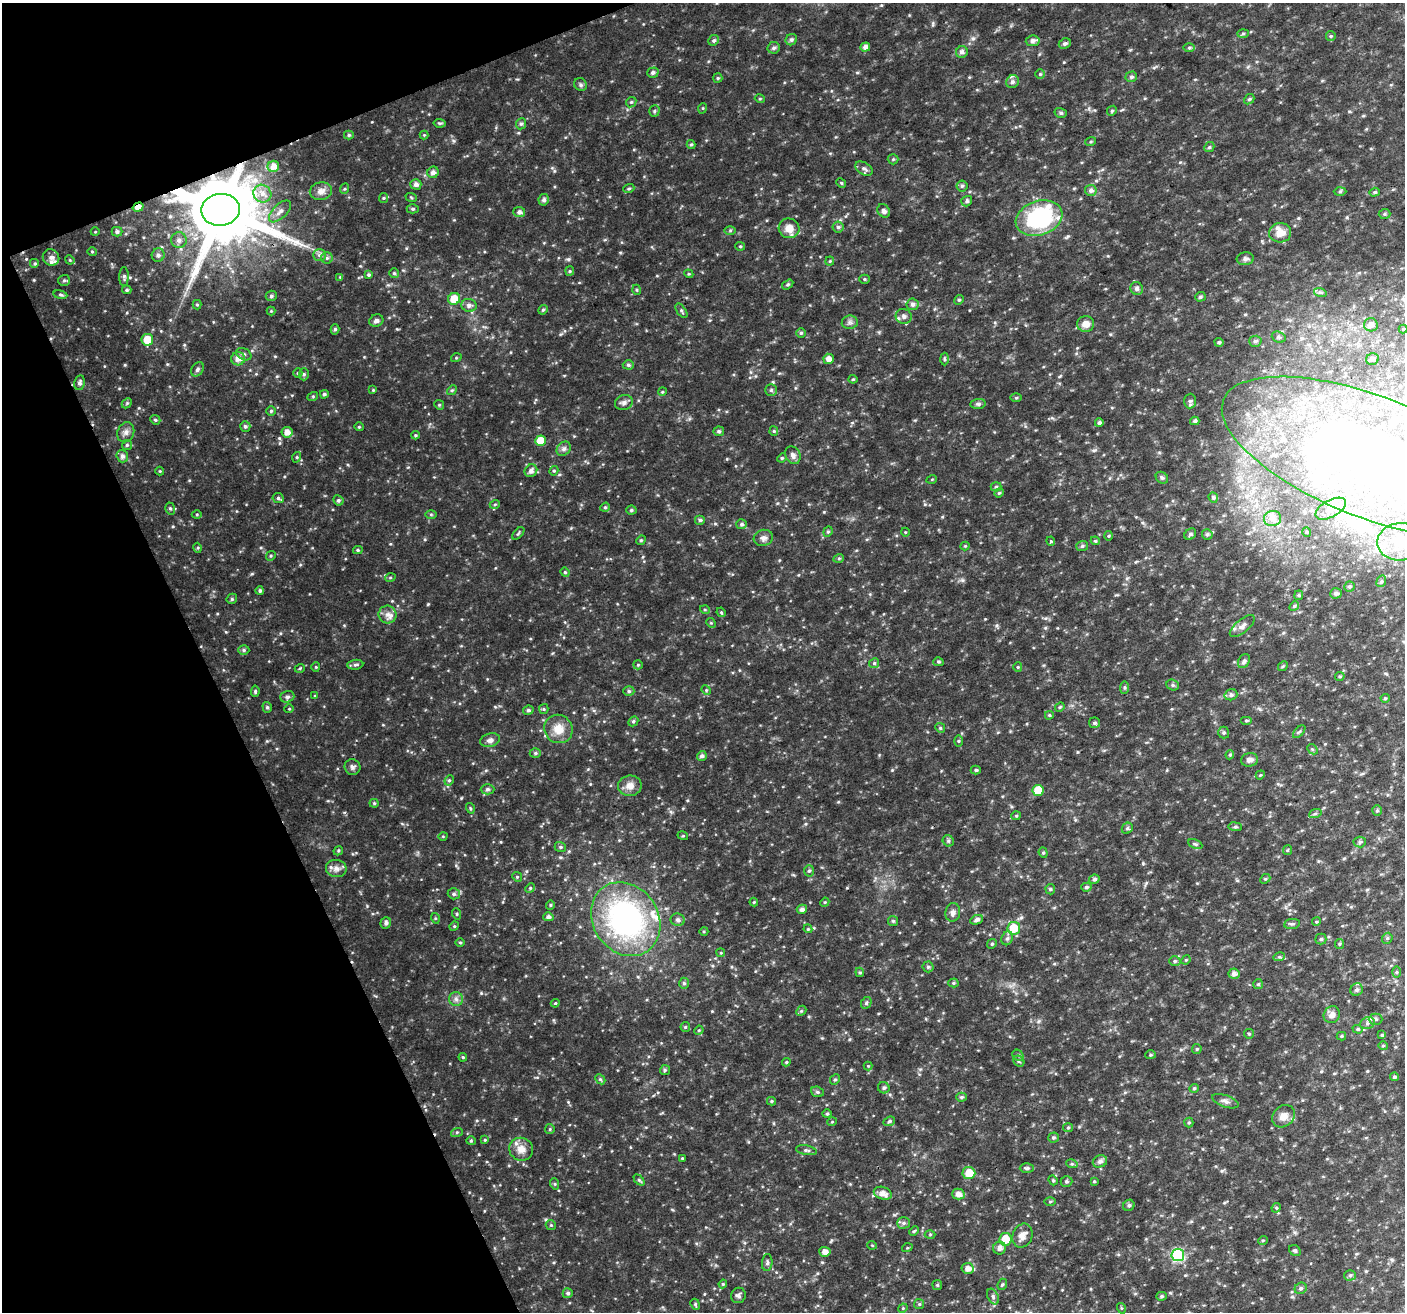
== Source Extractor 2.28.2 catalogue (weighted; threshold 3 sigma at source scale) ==
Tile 5 of 4 x 4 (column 1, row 2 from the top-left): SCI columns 3-1405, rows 2764-4073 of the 5614 x 5469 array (HDU 1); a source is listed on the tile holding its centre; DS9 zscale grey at full resolution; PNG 1407 x 1314 px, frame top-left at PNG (2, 3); each listed source drawn as its Kron ellipse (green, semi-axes under 4 px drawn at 4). Shown black and unused: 20% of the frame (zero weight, under 2 of 3 exposures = <1% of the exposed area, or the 3 px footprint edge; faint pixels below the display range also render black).
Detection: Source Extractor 2.28.2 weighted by HDU 2 'WHT'; one run over the whole footprint, this tile lists its part. Background 0.05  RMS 0.0093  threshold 0.0418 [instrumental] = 3 sigma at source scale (4.5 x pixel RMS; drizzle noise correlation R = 1.50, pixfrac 1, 0.0396/0.0396 arcsec/px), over >= 5 px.
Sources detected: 417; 4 inside a brighter object's white glare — neither listed nor drawn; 13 inside a brighter listed object's ellipse — not listed separately; the other 400 listed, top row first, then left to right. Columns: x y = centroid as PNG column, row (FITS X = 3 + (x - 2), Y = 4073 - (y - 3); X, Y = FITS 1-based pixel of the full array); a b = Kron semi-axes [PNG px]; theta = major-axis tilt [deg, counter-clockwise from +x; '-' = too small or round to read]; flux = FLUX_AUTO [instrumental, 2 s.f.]
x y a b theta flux
1243 34 6 4 2 1.2
1331 36 5 5 - 1.1
714 40 5 5 - 1.8
791 40 6 5 - 1.9
1033 41 7 5 7 3.7
1065 43 6 5 - 2
865 47 5 4 - 4.2
774 48 6 6 - 2.2
1189 48 6 4 1 1.4
962 52 6 5 - 3.1
653 73 6 5 - 2.2
1040 74 4 4 - 1.1
1131 77 6 5 - 1.9
718 78 5 4 - 1.1
1012 82 7 6 - 2.6
581 85 7 6 - 1.9
760 99 5 3 - 0.87
1249 99 6 4 41 1.4
631 102 6 5 - 1.4
703 108 5 3 - 0.78
654 111 5 5 - 1.3
1112 111 5 4 - 1.5
1061 113 6 5 - 1.7
439 123 6 4 -10 1.3
521 124 6 5 - 1.6
349 135 5 4 - 1.4
424 135 4 4 - 0.92
1091 141 5 3 - 1.1
691 144 4 4 - 1.2
1209 147 5 4 - 1.4
893 159 5 5 - 1.2
273 166 6 5 - 5.9
864 169 9 6 -28 2.8
433 172 6 5 - 3.8
841 183 5 4 - 1
416 184 5 5 - 3.3
962 186 5 5 - 1.6
629 188 5 3 - 1.1
344 189 5 3 - 0.96
1091 190 6 5 - 3.1
321 191 11 9 11 5.4
1340 191 6 4 2 1.2
1374 192 5 4 - 1.3
262 194 9 8 - 5.8
411 197 6 3 -20 0.93
383 198 5 4 - 1.1
544 200 6 5 - 2.4
967 201 6 5 - 1.9
138 207 5 4 - 5.9
413 209 6 4 1 1.5
221 210 19 16 8 11000
280 211 14 7 45 4.7
884 211 7 5 -51 2.6
519 212 6 5 - 3.1
1384 214 6 5 - 1.5
1039 218 24 17 20 94
838 227 5 5 - 2.1
789 228 10 10 - 8.4
730 230 6 4 1 1.3
95 232 4 3 - 0.72
117 232 5 5 - 2.3
1280 233 11 10 - 9.6
179 240 8 7 - 4.3
740 246 5 4 - 1
92 252 4 4 - 1
158 255 6 6 - 3.1
319 255 6 5 - 2.5
51 257 8 8 - 4
327 258 6 5 - 1.8
1245 259 8 6 5 2.9
70 260 5 3 - 0.86
830 261 4 4 - 1
35 264 5 5 - 1.5
570 271 5 4 - 1.1
394 273 5 5 - 1.3
689 274 4 3 - 0.85
369 275 4 4 - 1.3
124 277 9 5 90 1.9
340 277 4 4 - 0.76
864 279 5 4 - 1.1
64 280 6 5 - 1.5
788 285 6 4 33 1.3
1137 288 6 6 - 3
127 290 4 4 - 1.6
637 290 5 3 - 0.86
1320 292 6 4 -18 1.6
60 295 7 3 -9 1.4
271 296 5 5 - 2
1200 297 5 4 - 1.6
454 299 6 6 - 15
959 300 5 4 - 1.3
913 304 6 6 - 2.6
197 305 5 4 - 1.2
469 305 7 6 - 3.1
543 310 5 4 - 1.3
271 311 4 4 - 0.87
681 311 8 4 -54 1.6
904 316 8 7 - 3.5
376 321 7 6 - 2.8
850 322 8 6 7 2.7
1086 324 8 8 - 7.3
1371 325 7 6 - 3.4
335 329 5 4 - 1.6
1403 329 4 4 - 0.87
801 333 5 4 - 1.3
1279 337 7 5 -20 1.6
147 340 6 6 - 14
1255 341 6 5 - 2.2
1219 342 4 4 - 1.5
244 354 8 5 -28 2.4
456 358 5 3 - 0.83
238 359 7 6 - 6.1
829 359 5 5 - 5.1
944 359 6 4 -89 1.3
1372 359 6 6 - 2.7
628 365 5 4 - 1.5
197 369 8 5 58 2.3
298 373 5 4 - 1.2
304 374 6 5 - 1.6
853 379 4 4 - 0.96
80 383 7 5 79 2.8
373 390 4 4 - 0.91
452 390 5 4 - 1.1
771 390 6 6 - 1.7
662 392 4 3 - 0.85
324 394 4 4 - 1.6
313 396 5 3 - 0.97
1016 398 5 3 - 0.98
1190 401 7 6 - 2.3
127 403 6 4 46 1.2
624 403 9 7 17 3.3
978 404 7 5 7 1.9
439 405 5 4 - 1.2
271 411 4 4 - 1.3
155 420 5 4 - 1.5
1195 421 5 4 - 1.7
1099 423 4 4 - 2.8
245 426 5 5 - 2.1
359 427 4 4 - 0.99
719 431 5 5 - 1.6
774 431 4 4 - 1.2
126 432 10 8 67 4.3
287 432 5 5 - 5.6
415 435 4 4 - 1.1
540 441 5 5 - 16
127 445 5 5 - 1.5
564 449 8 6 44 2.7
793 455 9 7 -62 3.4
122 456 6 6 - 3.3
297 457 5 3 - 0.96
782 458 5 4 - 1.1
1374 458 161 61 -21 790
160 471 4 4 - 0.81
531 471 7 6 - 3.3
554 471 5 4 - 1.2
1162 478 6 5 - 2
932 479 5 3 - 0.75
996 487 5 5 - 1.3
999 493 5 4 - 1
278 498 6 5 - 1.9
1213 498 5 4 - 1.2
338 500 5 5 - 1.8
495 504 5 3 - 0.97
605 507 5 4 - 1.3
170 508 6 5 - 1.5
1331 509 16 8 29 8.6
631 510 5 4 - 1.4
197 514 5 3 - 0.89
431 514 6 4 -1 1.1
1272 519 8 7 - 4.7
700 520 5 5 - 1.7
742 524 5 5 - 2.1
828 532 5 4 - 1.3
905 532 4 3 - 0.68
1307 532 5 3 - 0.74
518 533 7 3 45 1.1
1190 534 6 5 - 1.9
1207 534 5 5 - 1.8
1108 536 5 3 - 0.93
763 538 10 8 17 3.7
641 540 5 4 - 1
1051 541 4 3 - 1
1095 541 4 4 - 1.1
1401 542 23 18 4 37
965 546 4 4 - 0.91
1082 546 6 5 - 1.6
198 548 5 3 - 0.97
358 550 4 4 - 1.3
271 556 5 4 - 1.2
839 558 5 3 - 0.95
565 572 5 4 - 1.2
390 578 5 3 - 0.87
1381 581 6 4 68 1.5
1349 586 5 5 - 1.5
260 591 4 4 - 1.7
1336 593 6 5 - 2.3
1299 595 4 4 - 1.1
232 599 5 5 - 1.4
1294 606 5 4 - 1.3
705 610 5 3 - 0.94
721 612 5 4 - 1.1
388 614 9 8 - 5
711 623 5 4 - 1.1
1242 626 15 6 39 4.6
244 650 5 5 - 1.6
1244 661 7 5 62 2.1
938 662 5 4 - 1.2
874 663 5 4 - 1.3
355 665 8 5 6 1.9
638 665 5 4 - 1
1283 666 5 4 - 1.1
316 667 4 4 - 0.88
1018 667 4 4 - 0.92
300 668 5 3 - 1.1
1340 676 5 4 - 1.1
1173 685 6 5 - 1.7
1125 688 6 4 85 1.3
706 690 5 4 - 1
255 691 5 4 - 1.2
629 691 5 5 - 1.8
1231 695 6 5 - 2.4
315 696 4 4 - 0.87
287 697 7 5 19 2.3
1385 698 4 4 - 0.92
267 707 5 4 - 1.7
1060 707 5 4 - 1.1
289 709 5 3 - 0.76
544 709 5 4 - 1.1
528 710 5 4 - 1.7
1049 715 4 3 - 1.1
1246 720 6 4 0 1.1
633 721 5 4 - 1.5
1094 723 5 5 - 1.8
940 728 5 4 - 1.2
558 729 14 14 - 13
1224 732 6 5 - 1.6
1299 732 8 4 47 1.5
490 740 10 6 16 3.6
959 741 6 4 89 1.1
1312 749 6 4 -44 1.3
535 753 5 5 - 1.5
1230 755 5 4 - 1.2
702 756 5 5 - 2.4
1249 760 8 6 10 3.7
352 767 8 7 - 2.7
976 770 5 4 - 1.3
1260 775 4 3 - 0.79
449 780 5 4 - 1.3
630 786 12 10 10 7.2
487 789 7 5 1 1.8
1038 790 5 5 - 20
374 803 4 4 - 1
470 808 5 3 - 0.92
1377 811 5 4 - 1.2
1315 814 6 4 20 1.3
1016 816 5 4 - 0.96
1235 827 6 3 -7 1.3
1127 828 6 5 - 1.5
443 836 4 3 - 0.74
683 836 5 3 - 0.84
948 841 6 5 - 1.5
1360 842 6 5 - 1.8
1195 844 7 4 -25 1.6
560 847 6 5 - 1.6
1287 850 5 4 - 0.89
338 851 5 4 - 1
1043 853 5 4 - 1.3
336 869 10 8 -8 4.6
809 871 5 5 - 1.6
517 877 5 4 - 1.1
1094 879 5 4 - 2.1
1265 879 5 4 - 1
1086 887 5 4 - 1.8
530 888 5 4 - 1
1050 889 5 5 - 1.2
454 894 6 5 - 1.8
754 902 4 4 - 0.88
825 902 5 3 - 0.82
550 905 4 4 - 1.1
802 909 5 4 - 3.1
953 912 9 7 82 3.4
457 914 6 3 -72 0.99
548 917 5 4 - 2.7
435 918 5 3 - 0.88
626 919 39 32 -56 200
678 920 7 6 - 2.6
977 920 6 4 27 2.8
893 921 5 5 - 1.3
1316 922 4 3 - 0.9
386 923 6 5 - 2.6
1292 924 8 5 7 2
454 926 5 4 - 1.2
1014 928 6 6 - 22
808 929 4 3 - 0.91
704 931 4 3 - 0.92
1007 938 7 5 67 2.1
1387 938 6 5 - 1.4
1321 939 5 5 - 1.5
460 942 5 3 - 0.96
992 944 5 4 - 1.1
1339 944 5 4 - 1
721 953 4 3 - 0.82
1279 957 6 3 17 1.3
1186 960 5 4 - 1
1175 961 6 5 - 1.5
928 967 5 5 - 1.6
860 972 5 4 - 1.1
1396 972 5 4 - 1
1234 974 5 5 - 3.4
684 983 5 5 - 1.7
953 983 5 4 - 1.2
1258 984 5 5 - 1.3
1357 990 6 6 - 2.3
456 999 7 7 - 3.1
555 1003 4 4 - 0.92
866 1003 6 5 - 1.4
801 1011 6 4 44 1.3
1332 1015 9 8 - 4.8
1376 1019 7 5 0 2.3
1367 1023 7 6 - 2.6
685 1027 5 4 - 1.2
1358 1029 5 4 - 1.3
699 1030 5 4 - 0.91
1249 1034 5 4 - 1.1
1382 1035 4 4 - 1
1341 1036 5 4 - 1.1
1383 1046 5 4 - 1.1
1197 1049 5 4 - 1.1
1018 1055 6 5 - 1.4
1150 1055 5 4 - 1.2
463 1057 4 3 - 1
1019 1061 6 5 - 1.5
786 1062 4 3 - 1.1
868 1066 4 4 - 0.8
665 1070 5 5 - 1.4
1394 1077 4 4 - 1.6
600 1079 6 4 -45 1.4
835 1080 5 4 - 1.5
884 1088 6 5 - 2
1194 1088 5 4 - 1.1
817 1092 6 5 - 1.6
961 1097 5 4 - 1.8
771 1101 4 4 - 1.1
1225 1101 14 6 -19 3.4
827 1114 4 4 - 1.1
1283 1116 12 10 41 7.1
889 1121 6 4 21 1.3
832 1122 5 3 - 0.7
1189 1123 5 4 - 1.2
1068 1128 5 4 - 1.1
550 1129 5 4 - 1.1
457 1132 6 4 18 1.2
1053 1137 5 5 - 1.5
485 1140 4 3 - 0.85
471 1141 5 4 - 1
521 1149 12 11 - 7.9
806 1150 10 4 -10 2
682 1158 4 3 - 0.89
1100 1161 7 6 - 3
1072 1164 6 3 -17 1.2
1027 1168 7 4 1 1.8
969 1173 6 6 - 14
639 1180 6 4 -45 1.3
1053 1180 5 4 - 1.2
1066 1181 6 5 - 1.4
1094 1181 4 3 - 0.89
555 1184 6 3 -72 0.99
883 1193 9 6 -17 5.9
958 1194 6 5 - 5.3
1050 1201 6 4 1 1.2
1129 1205 6 5 - 1.9
1276 1208 5 4 - 1
904 1223 6 5 - 2
551 1225 5 4 - 1.1
914 1231 5 3 - 1
930 1234 5 3 - 0.86
1022 1236 12 9 67 7.3
1006 1239 6 6 - 16
1263 1240 5 3 - 0.95
872 1245 5 3 - 0.71
907 1248 5 3 - 0.8
1000 1248 6 6 - 4.3
1295 1251 6 5 - 1.4
825 1252 5 5 - 5.1
1178 1255 6 6 - 100
767 1263 8 5 84 2
968 1268 6 5 - 4.9
1350 1275 5 5 - 1.5
723 1284 4 4 - 1.1
1002 1284 6 4 67 1.3
937 1285 5 5 - 1.4
1301 1288 6 5 - 1.8
568 1293 5 5 - 1.9
738 1295 8 7 - 2.5
1161 1296 5 4 - 1.4
993 1297 8 5 -65 2.3
695 1304 5 4 - 1.3
919 1304 5 5 - 1.4
903 1308 5 4 - 0.97
1121 1308 5 3 - 0.8
Overlapping masked pixels (flux is a lower limit): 2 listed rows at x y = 138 207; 221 210
Isophote crosses this tile's border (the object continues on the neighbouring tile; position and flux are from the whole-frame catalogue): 2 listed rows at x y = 1374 458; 1401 542
Unlisted compact peaks at least as high as the median listed source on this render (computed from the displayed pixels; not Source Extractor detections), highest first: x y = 428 604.